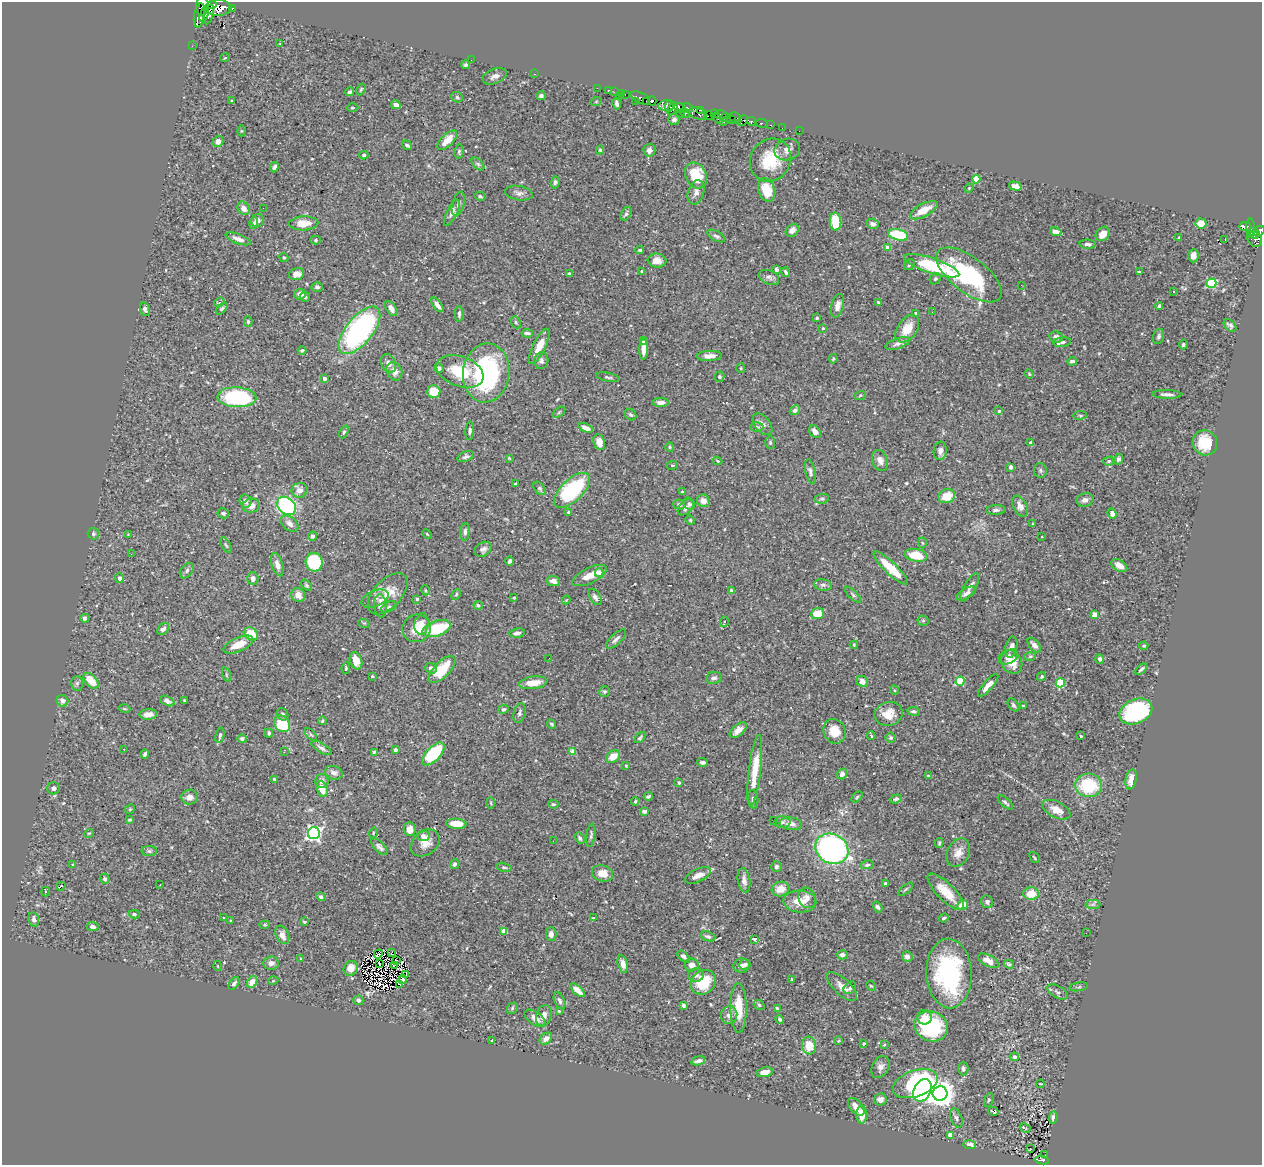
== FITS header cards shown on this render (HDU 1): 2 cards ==
NAXIS1  =                 1260
NAXIS2  =                 1163

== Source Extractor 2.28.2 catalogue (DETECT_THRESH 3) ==
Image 1260 x 1163 px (HDU 1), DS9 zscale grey, 1 PNG px = 1 image px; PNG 1264 x 1167 px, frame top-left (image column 1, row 1163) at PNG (2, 2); each listed source drawn as its Kron ellipse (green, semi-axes under 4 px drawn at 4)
Background 0.42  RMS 0.013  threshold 0.0392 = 3 sigma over >= 5 px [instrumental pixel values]
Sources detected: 544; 3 with non-positive FLUX_AUTO (blend fragments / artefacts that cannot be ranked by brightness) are neither listed nor drawn; of the other 541, the 500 brightest by FLUX_AUTO listed and drawn (41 fainter detections omitted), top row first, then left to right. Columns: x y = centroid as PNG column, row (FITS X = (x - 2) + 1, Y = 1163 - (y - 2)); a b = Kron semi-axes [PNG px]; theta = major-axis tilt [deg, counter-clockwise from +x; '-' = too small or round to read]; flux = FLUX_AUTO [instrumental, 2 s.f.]
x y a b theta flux
212 5 4 3 - 1000
202 6 10 6 86 2200
218 8 13 8 0 5400
232 8 3 3 - 110
204 14 8 4 70 1200
209 14 10 4 74 1600
199 15 12 5 79 1500
280 43 4 3 - 0.74
192 46 2 2 - 5.5
225 58 5 3 - 0.76
471 60 2 2 - 2.7
466 65 4 4 - 1.7
534 74 3 2 - 15
495 76 13 7 21 4.9
597 88 2 2 - 8.4
361 89 6 4 62 1.1
608 90 3 2 - 15
350 92 4 4 - 1.8
614 92 2 2 - 7.1
621 93 2 2 - 14
625 94 3 2 - 23
541 96 4 4 - 2.9
619 96 2 2 - 11
457 97 6 5 - 1.5
640 98 10 5 -26 490
232 101 3 2 - 0.94
635 101 2 2 - 7.5
646 101 3 2 - 170
652 101 4 3 - 400
596 102 5 3 - 0.85
617 103 6 3 -80 2.4
396 105 5 4 - 3.3
666 106 8 5 4 390
670 106 6 3 69 170
352 108 6 3 0 0.85
673 108 7 3 55 580
680 108 6 4 -20 430
688 108 5 4 - 170
700 110 3 2 - 210
680 113 2 2 - 12
685 113 5 4 - 250
698 113 9 5 -16 380
714 113 4 3 - 330
720 115 6 3 0 32
709 116 4 3 - 290
726 117 5 3 - 44
735 118 6 5 - 34
718 119 5 3 - 120
674 120 5 5 - 3.5
731 120 4 3 - 24
743 121 6 4 47 350
751 121 4 3 - 130
724 122 2 2 - 5.9
762 123 6 3 -9 29
771 125 3 2 - 15
782 128 2 2 - 3.7
241 131 5 3 - 0.9
799 131 2 2 - 5.4
447 140 12 6 44 13
218 141 5 5 - 4.6
407 145 5 4 - 1.9
600 150 4 4 - 1.1
649 150 6 6 - 3.5
787 150 13 10 19 5.7
459 152 7 4 83 1.5
364 155 4 4 - 1.5
770 160 22 20 57 31
478 164 8 4 -45 1.9
274 167 5 4 - 2.3
696 176 13 10 -62 30
976 179 4 4 - 23
555 182 6 4 84 1.8
1015 186 6 4 -14 5.8
969 188 4 3 - 0.86
766 190 12 8 -72 19
696 192 12 8 73 4.9
519 193 14 7 -10 3.8
480 196 5 4 - 1.6
458 204 12 6 74 3.3
244 208 7 5 -57 6.1
263 208 2 2 - 6.8
924 210 15 6 28 12
452 212 14 5 64 4.7
626 214 7 5 60 1.8
257 220 6 6 - 4.8
836 222 9 5 -85 29
254 223 5 4 - 2.4
304 223 14 7 3 14
1201 223 5 5 - 10
873 224 6 5 - 2.9
1245 226 6 4 -6 150
1250 228 10 4 89 250
792 230 7 5 44 5
1259 231 6 4 30 500
1056 232 6 4 -18 5.4
1103 234 8 6 46 9.3
1255 234 5 3 - 270
898 235 10 5 -12 50
716 236 9 5 -28 2.4
1178 237 4 3 - 1
238 239 13 5 -20 5.3
1255 239 8 6 -53 330
316 240 5 4 - 1.1
1225 240 2 2 - 38
1088 244 8 4 -4 2.8
888 247 4 3 - 7.7
640 250 4 3 - 1.3
1193 256 6 5 - 4.1
284 257 5 4 - 1.1
657 260 9 7 -6 6.8
909 265 6 5 - 1.6
932 266 29 7 -19 52
776 270 4 3 - 5.3
642 271 4 4 - 1
786 272 4 3 - 1.8
1139 272 3 2 - 1.1
296 274 8 6 14 7.3
569 274 4 3 - 1.9
969 275 39 17 -37 97
769 277 11 6 -23 3.2
935 279 6 5 - 1.5
1211 283 5 4 - 62
1021 285 2 2 - 0.79
317 287 5 5 - 1.8
1173 291 3 2 - 1
300 294 6 5 - 5.6
305 297 5 5 - 1.8
219 302 5 4 - 1.7
878 302 4 3 - 0.97
437 305 8 4 -53 4.6
837 306 12 6 76 5.1
1159 306 4 3 - 2.3
391 308 8 4 -57 4.4
145 309 7 5 -73 2.4
222 309 7 4 45 1.5
932 312 2 2 - 1.4
916 313 4 3 - 1.3
459 314 8 4 90 2.1
817 318 3 3 - 1.4
248 321 5 4 - 1.4
516 322 6 4 -68 1.4
1230 325 7 5 -47 2.3
823 328 4 3 - 0.98
907 329 15 9 54 15
359 330 29 13 51 210
527 333 5 3 - 2.1
1158 336 8 5 73 2
1056 337 7 6 - 4.7
644 341 4 3 - 2.5
1062 342 9 4 8 2.2
898 343 13 5 18 3.3
1183 345 5 4 - 1.5
539 346 19 6 64 15
644 349 10 4 88 5.9
302 350 4 3 - 1.6
709 356 12 5 3 5.5
833 359 4 3 - 0.83
541 361 8 7 - 2.9
1072 361 5 3 - 2.1
388 363 10 7 -63 4.9
439 368 5 4 - 2.4
741 368 5 4 - 1
394 371 9 7 -63 6.2
460 371 24 15 -20 31
486 373 29 23 83 140
1029 374 5 4 - 0.88
608 377 12 4 -11 1.9
719 377 5 5 - 1.6
325 378 4 3 - 4.6
434 392 7 6 - 19
1167 394 14 4 -1 3.4
860 396 6 3 21 0.88
237 397 19 10 -2 92
661 402 8 4 0 4.1
795 410 5 4 - 2.8
999 411 3 3 - 0.94
559 412 7 3 37 1.2
630 415 6 5 - 1.9
1080 415 7 3 7 1.1
762 424 12 7 -50 4.4
757 427 6 4 -1 1.5
586 428 7 4 -23 4.7
470 431 9 4 87 1.8
815 431 7 5 -53 5.2
344 432 7 4 66 1.5
599 442 8 5 -73 7.7
770 443 6 5 - 1.3
1031 443 4 4 - 3.7
1205 443 13 12 - 27
670 447 5 4 - 1.1
940 451 9 6 84 4.6
466 456 8 5 22 2.3
509 458 4 2 - 0.77
1118 459 5 4 - 1.9
880 460 11 7 -72 5
717 461 5 4 - 0.97
1109 461 5 4 - 1.5
672 465 6 3 7 0.83
1011 467 4 3 - 5
1040 470 7 6 - 1.9
810 472 12 5 -78 2.9
515 484 4 3 - 1.3
540 488 8 5 -49 1.7
300 490 8 7 - 5.5
572 490 22 11 44 84
682 492 3 3 - 0.82
947 496 8 7 - 16
822 499 7 5 7 1.8
1085 500 8 6 16 4.3
246 501 6 6 - 3.4
703 501 6 6 - 6.5
689 504 6 5 - 2.1
679 505 6 5 - 2
251 506 9 7 10 5.8
286 506 10 8 -42 120
1020 506 11 6 -64 5.9
686 507 9 6 46 2.8
996 510 10 4 4 2.3
569 512 4 4 - 1.6
223 513 6 5 - 1.9
1112 514 5 4 - 4.9
690 520 5 4 - 0.96
290 524 10 6 -39 4.8
1033 524 4 3 - 0.77
465 532 9 4 86 2.4
93 534 6 5 - 1.4
427 534 6 3 -45 1.1
128 535 3 3 - 0.75
313 536 4 4 - 2.6
1042 537 3 2 - 1.3
922 543 5 3 - 0.94
226 545 9 3 -58 1.4
483 549 9 6 35 3.2
131 554 2 2 - 1.4
916 555 11 6 -10 21
510 561 4 3 - 2.6
314 562 9 8 - 47
277 565 12 5 -72 4.5
1119 566 9 5 -30 5.7
891 568 23 6 -43 22
187 571 8 6 53 2.4
599 573 4 4 - 20
590 575 18 8 25 11
119 578 5 4 - 2.5
253 579 6 5 - 4.6
553 581 7 5 -8 4.7
307 585 6 4 -42 1.2
823 585 9 5 -8 2.6
969 587 16 5 59 5.4
425 590 5 3 - 0.82
732 591 4 3 - 7
388 594 25 14 47 18
456 594 5 4 - 1.5
966 594 10 5 31 3.8
298 595 7 6 - 6.4
853 595 10 4 -44 1.8
514 597 3 3 - 1.3
595 597 9 5 -56 3
375 599 14 8 21 4
417 599 3 3 - 1.1
566 600 4 3 - 0.8
478 605 4 4 - 2.5
380 606 11 6 -84 6.3
389 607 8 5 30 2.4
818 614 6 5 - 15
1094 615 4 4 - 14
85 618 4 4 - 2.7
923 621 5 5 - 1.3
724 622 5 4 - 1.4
364 623 6 3 -17 1
422 624 11 7 82 6.1
416 628 14 13 - 16
437 628 15 7 18 45
163 629 7 5 47 3.3
517 633 8 4 8 2.9
251 634 8 6 -37 18
616 639 13 5 43 3.4
238 645 16 7 23 15
854 645 4 4 - 0.78
1034 645 8 5 -49 4.9
1144 646 4 4 - 1.2
1011 647 10 6 78 4.4
1030 656 6 4 2 1.2
1008 657 10 6 25 5.6
549 658 2 2 - 0.98
1100 659 5 4 - 2.4
356 661 9 6 -72 7.6
1012 662 12 10 -59 12
346 668 6 4 81 1.1
431 668 6 5 - 3.2
442 669 17 8 46 30
1141 669 7 3 43 1.7
226 675 7 3 -71 1.1
372 676 3 3 - 1.1
1041 676 5 4 - 1.2
714 678 8 6 9 3
91 681 9 5 -46 15
862 681 6 5 - 5.5
960 681 4 4 - 38
77 683 7 6 - 2.1
533 683 14 6 8 12
1060 683 4 4 - 41
988 685 14 4 49 7.2
894 690 5 3 - 0.88
604 692 5 5 - 1.4
184 700 3 3 - 1.1
63 701 6 5 - 3.7
167 701 8 4 -25 3
1013 705 7 4 -53 1.8
1023 706 3 3 - 1
125 709 5 3 - 0.84
503 709 5 4 - 1.7
914 711 6 4 -7 1.8
1136 711 17 12 24 110
520 713 10 6 75 2.6
148 714 9 5 3 5.1
283 714 6 5 - 2.2
888 714 14 12 13 12
322 721 4 3 - 1
282 724 9 7 -52 36
552 724 5 4 - 1.5
738 730 10 5 41 6.1
835 731 12 10 -67 14
269 733 4 4 - 1.7
220 735 8 3 77 2
311 735 8 3 -48 1.3
871 736 4 3 - 1.3
1081 736 4 3 - 0.78
640 737 6 3 48 1.2
891 738 5 5 - 1.7
242 739 5 4 - 2.2
322 748 11 4 -31 3.3
124 749 3 2 - 0.93
395 750 4 3 - 4.7
284 752 3 2 - 0.93
374 752 4 3 - 1.4
573 752 4 4 - 10
145 754 4 3 - 2.1
433 754 14 7 46 61
613 757 7 5 30 11
702 762 5 3 - 2.3
626 766 4 3 - 0.86
755 770 35 6 83 22
334 773 9 6 -17 3.7
842 774 5 5 - 4
928 776 4 3 - 1.7
274 779 3 3 - 1.1
1131 779 10 5 79 7.4
322 781 7 6 - 4
679 783 3 3 - 2.1
1088 785 13 12 - 43
54 788 6 6 - 2.6
322 789 8 5 -73 11
648 796 4 3 - 2.4
189 797 8 7 - 5.8
857 797 6 4 46 1.3
753 799 9 5 -84 2
896 799 6 4 20 1.9
635 801 4 3 - 1.2
1005 802 9 4 -42 1.8
491 803 5 3 - 1
553 804 5 4 - 1.3
130 809 5 4 - 1
1056 810 15 8 -27 11
644 811 4 3 - 6.3
130 820 4 3 - 1.3
773 820 3 2 - 1.4
782 822 8 6 4 2.4
456 824 10 5 -6 17
791 824 11 6 -6 5.4
410 829 7 6 - 6.5
89 833 5 3 - 0.77
314 833 6 6 - 250
373 833 5 3 - 0.84
591 835 12 3 83 1.9
423 836 6 5 - 6.6
580 838 6 4 -55 2.1
553 841 2 2 - 1
425 843 16 11 39 9.1
939 843 5 3 - 1.2
379 847 10 5 -46 2.7
832 849 17 14 -29 210
149 851 8 5 -1 1.8
958 852 15 11 63 8.4
1034 858 6 2 -50 0.95
454 864 5 4 - 2.2
73 865 3 3 - 0.99
867 865 6 4 11 1.6
776 866 5 5 - 2.3
504 867 7 4 -13 1.5
602 873 11 8 -18 10
698 875 14 6 26 6.8
105 879 5 5 - 2.3
744 880 12 6 -81 4.7
886 883 3 3 - 4.6
160 885 3 2 - 1.4
61 886 5 2 - 5.2
781 889 9 7 19 8.9
906 889 9 3 40 1.4
45 892 5 3 - 0.83
946 892 24 8 -45 17
1031 894 8 6 1 14
321 897 5 4 - 2.3
807 898 10 8 -73 4.8
800 901 16 11 -2 14
987 902 6 6 - 2.6
1093 904 7 4 0 2
963 905 5 4 - 12
878 907 6 4 -56 2.1
134 914 5 3 - 1.9
224 917 4 4 - 1.2
593 918 3 3 - 1.1
944 918 5 3 - 1.3
34 919 7 5 -75 2.7
231 921 3 3 - 0.91
304 922 4 3 - 1.1
265 925 5 3 - 0.97
93 927 6 4 -9 2.8
504 931 4 3 - 13
1086 933 2 2 - 1.6
551 934 7 5 -89 4.3
282 935 9 6 -66 5.6
708 936 8 4 -20 2.1
754 939 4 3 - 1
392 952 3 2 - 0.92
378 954 5 2 - 2.4
842 955 5 4 - 4
684 956 7 4 -44 2.6
907 957 5 5 - 4.8
301 959 4 3 - 0.99
396 960 2 2 - 0.87
988 961 11 5 -28 9.6
271 963 7 7 - 4.2
379 964 3 2 - 0.84
623 964 9 5 -76 5.2
745 964 6 5 - 2.5
1009 964 5 4 - 1.5
692 965 7 6 - 5.4
218 966 5 3 - 0.76
395 966 4 3 - 1
741 966 8 7 - 3.1
351 968 8 6 61 11
949 973 35 23 -87 110
406 974 4 2 - 0.83
696 975 7 7 - 2.3
403 979 5 3 - 1.6
792 979 3 2 - 0.85
273 981 5 3 - 0.74
252 982 6 4 60 9.2
703 982 13 11 43 28
234 983 7 4 52 2
399 984 2 2 - 240
871 986 5 3 - 0.96
842 987 19 8 -44 7.4
1079 987 9 4 8 1.2
850 988 7 5 46 1.9
578 990 9 4 -42 8.1
1058 992 11 6 -29 3
358 1000 5 5 - 2.6
560 1001 9 5 -66 2.7
759 1005 5 4 - 1.6
684 1006 3 3 - 3.8
512 1008 6 5 - 1.3
738 1008 25 8 -89 21
777 1009 4 3 - 2.6
559 1011 3 3 - 0.97
729 1015 9 8 - 4.7
544 1016 11 7 73 5.7
924 1017 7 7 - 6
535 1018 12 6 -35 6.7
780 1019 5 3 - 1.5
931 1026 17 15 -20 71
546 1039 7 5 40 4.9
492 1040 3 2 - 0.83
838 1041 4 3 - 0.79
864 1043 3 3 - 1.2
884 1045 4 3 - 0.83
809 1046 9 7 -80 16
1014 1057 4 4 - 3.3
698 1061 7 4 16 2.8
880 1067 12 8 62 5.2
963 1068 7 5 -90 3.1
765 1072 8 5 12 8
915 1084 23 13 20 120
1040 1084 4 3 - 1.3
922 1090 12 8 64 60
940 1094 7 7 - 1200
880 1099 6 6 - 4.7
989 1100 7 4 69 1.3
856 1107 10 6 -50 8.2
993 1111 5 3 - 3.1
862 1115 9 5 90 9.8
1053 1117 6 4 84 2.7
956 1118 10 5 -67 2.9
1025 1128 5 3 - 1.9
950 1135 4 4 - 15
969 1145 6 4 -3 5.5
1031 1149 3 2 - 2.3
1045 1155 3 2 - 2.1
1042 1160 7 4 -10 46
At the frame edge (FLAGS 8, measured only in part): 2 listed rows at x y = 202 6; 1259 231
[41 fainter detections neither listed nor drawn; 3 non-positive-flux detections neither listed nor drawn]